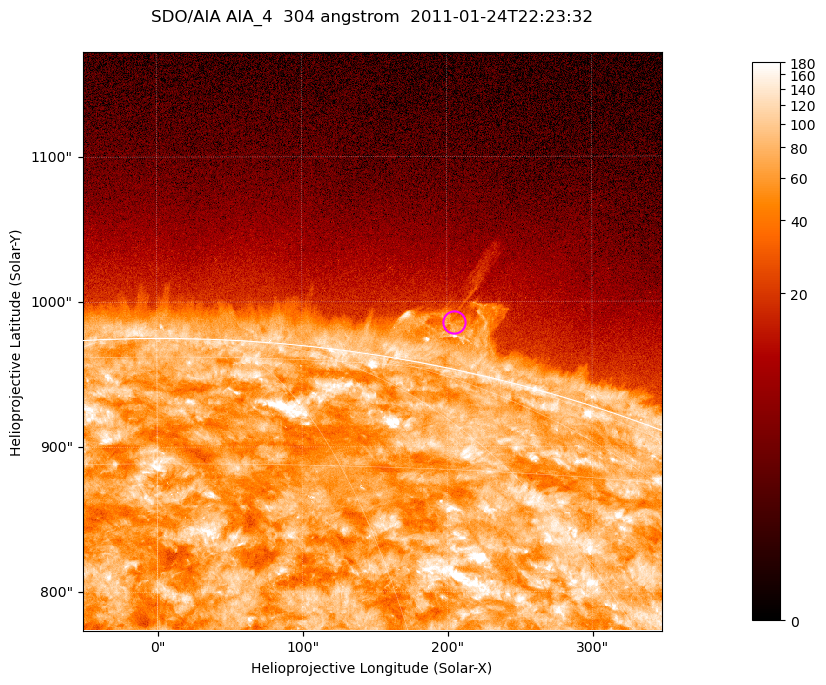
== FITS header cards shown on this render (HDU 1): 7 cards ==
TELESCOP= 'SDO/AIA '           / For AIA: SDO/AIA
INSTRUME= 'AIA_4   '           / For AIA: AIA_ATA1, AIA_ATA2, AIA_ATA3 or AIA_AT
WAVELNTH=                  304 / [angstrom] Wavelength
WAVEUNIT= 'angstrom'           / Wavelength unit: angstrom
DATE-OBS= '2011-01-24T22:23:32.125' / [ISO] Date when observation started; ISO 8
CTYPE1  = 'HPLN-TAN'           / CTYPE1; Typically HPLN
CTYPE2  = 'HPLT-TAN'           / CTYPE2; Typically HPLT

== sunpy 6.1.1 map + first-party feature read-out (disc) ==
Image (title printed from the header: SDO/AIA AIA_4  304 angstrom  2011-01-24T22:23:32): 665 x 665 px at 0.6 arcsec/px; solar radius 975 arcsec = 1625 px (partial field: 2.4% of the solar disc is inside the frame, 46% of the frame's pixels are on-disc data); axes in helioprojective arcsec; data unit not stated in the header (colour bar unlabelled)
Orientation: roll -0.132 deg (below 1 deg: not rotated)
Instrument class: DISC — disc imager (sunpy class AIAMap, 304 A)
Bright regions (active regions / flare kernels): reference = the on-disc median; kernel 5 px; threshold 5 sigma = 129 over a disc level ~72.1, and >= 1.15x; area >= 442 px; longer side >= 8 px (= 4.8 arcsec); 0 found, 0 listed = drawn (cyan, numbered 1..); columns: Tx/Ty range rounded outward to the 2 arcsec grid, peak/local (2 s.f.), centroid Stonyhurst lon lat
Off-limb structures (1.02-1.3 R_sun): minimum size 221 px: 1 found; the strongest spans PA ~345..350 deg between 1.02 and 1.1 R_sun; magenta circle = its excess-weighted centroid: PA ~350 deg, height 1.03 R_sun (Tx ~204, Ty ~986 arcsec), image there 2.8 x the reference